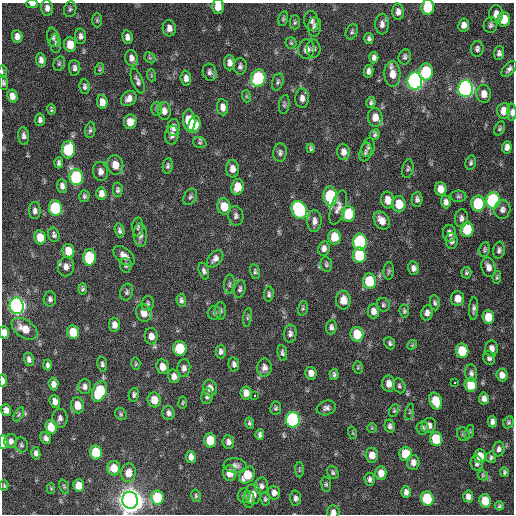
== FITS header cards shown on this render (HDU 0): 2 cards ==
NAXIS1  =                  512 / Axis length
NAXIS2  =                  512 / Axis length

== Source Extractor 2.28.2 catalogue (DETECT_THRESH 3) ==
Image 512 x 512 px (HDU 0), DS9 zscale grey, 1 PNG px = 1 image px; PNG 516 x 516 px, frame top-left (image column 1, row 512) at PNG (2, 3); each listed source drawn as its Kron ellipse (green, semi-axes under 4 px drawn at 4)
Background 150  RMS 13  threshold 38.4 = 3 sigma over >= 5 px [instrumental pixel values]
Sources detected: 294; all 294 listed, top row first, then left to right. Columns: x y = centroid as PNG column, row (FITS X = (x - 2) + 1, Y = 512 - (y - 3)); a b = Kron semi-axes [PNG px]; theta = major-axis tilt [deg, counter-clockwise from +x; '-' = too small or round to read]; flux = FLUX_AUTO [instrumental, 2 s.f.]
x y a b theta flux
32 4 6 4 -3 3.9e+03
218 6 7 6 - 1.1e+04
428 7 7 6 - 3.5e+04
47 8 8 6 -87 4.4e+03
70 9 8 6 72 1.9e+03
398 12 8 6 -88 4.1e+03
496 14 9 7 -86 5.8e+03
283 19 8 5 77 1.5e+03
504 19 7 6 - 2.0e+04
97 20 7 5 -89 1.5e+03
311 21 10 7 -84 3.6e+03
295 22 7 5 -90 1.5e+03
382 24 10 7 89 3.7e+03
464 25 6 5 - 4.6e+03
491 25 8 6 71 2.4e+03
314 27 9 6 83 3.5e+03
169 28 8 6 -86 4.8e+03
352 32 8 5 65 1.8e+03
81 36 7 5 -89 3.0e+03
17 37 6 5 - 5.1e+03
53 37 9 6 -81 2.6e+03
127 37 7 5 -81 3.7e+03
369 39 5 4 - 2.2e+03
56 43 9 5 -86 2.3e+03
291 43 5 5 - 1.3e+03
70 44 7 6 - 1.4e+04
306 49 10 8 85 6.8e+03
314 49 9 7 -88 2.9e+03
477 49 8 6 83 2.6e+03
499 53 7 5 86 2.8e+03
405 57 7 6 - 2.1e+03
131 58 8 6 -79 4.6e+03
150 58 6 4 -42 1.3e+03
374 58 6 4 84 3.0e+03
41 60 7 4 -84 3.6e+03
229 63 7 5 -87 4.4e+03
59 64 7 5 74 1.8e+03
240 66 8 6 88 2.5e+03
75 68 8 5 -85 2.7e+03
100 69 6 4 71 1.1e+03
509 69 9 5 47 2.8e+03
368 71 6 4 79 3.0e+03
2 72 6 3 89 1.0e+03
210 72 8 7 - 2.9e+03
426 72 8 7 - 5.4e+04
392 74 13 8 -86 9.5e+03
151 75 6 4 -73 1.1e+03
186 78 7 5 -87 4.0e+03
258 78 9 7 75 8.6e+04
138 81 13 5 -70 3.3e+03
415 81 8 7 - 3.7e+05
278 82 9 5 74 2.0e+03
4 83 7 4 -83 1.7e+03
85 87 7 5 -82 2.2e+03
466 89 8 7 - 3.5e+05
484 94 9 7 -85 6.9e+03
12 96 6 5 - 6.3e+03
246 96 6 4 -72 1.1e+03
129 98 8 7 - 5.3e+03
302 98 10 6 -88 4.1e+03
102 102 7 5 -82 7.3e+03
371 102 5 4 - 2.0e+03
284 104 10 5 82 1.9e+03
223 107 8 5 -83 5.0e+03
51 109 5 3 - 1.4e+03
156 109 7 5 89 1.5e+03
164 111 9 6 -85 4.7e+03
504 111 8 6 84 9.7e+03
512 112 8 4 -89 3.7e+03
375 117 9 7 -83 8.2e+03
40 120 6 5 - 2.7e+03
189 120 11 6 -86 2.6e+04
130 122 7 6 - 9.8e+03
194 125 8 6 73 1.6e+04
173 127 8 6 83 5.3e+03
500 128 7 5 61 1.5e+03
90 130 8 5 84 1.9e+03
375 134 5 4 - 1.9e+03
172 135 9 6 81 3.2e+03
24 136 9 5 -85 3.2e+03
200 143 7 5 -18 1.5e+03
368 147 9 6 75 2.5e+03
507 147 6 5 - 4.2e+03
311 148 5 4 - 1.7e+03
68 150 9 6 81 4.9e+04
343 152 8 6 -84 4.9e+03
365 152 9 6 75 2.4e+03
280 153 9 6 85 2.7e+03
59 163 5 4 - 2.3e+03
471 163 7 5 76 1.8e+03
115 165 10 8 -75 8.9e+03
168 166 8 5 83 2.0e+03
232 169 8 6 -86 5.5e+03
408 169 9 5 78 1.9e+03
100 171 9 7 -81 4.1e+03
76 177 8 6 -87 7.7e+04
62 186 7 5 -86 3.4e+03
237 187 8 6 76 1.4e+04
441 189 7 5 -83 8.6e+03
118 190 7 5 88 2.1e+03
101 194 6 5 - 4.8e+03
84 196 6 5 - 1.8e+03
330 196 10 7 -87 7.3e+04
458 196 8 5 0 1.7e+03
190 197 9 6 60 2.2e+03
417 199 7 5 88 2.9e+03
388 200 8 6 -84 8.9e+03
493 200 8 7 - 1.1e+05
446 202 6 5 - 3.4e+03
399 204 8 6 -88 1.8e+04
478 204 8 6 88 4.5e+04
224 206 8 6 -80 1.5e+04
338 207 18 7 72 5.6e+03
55 208 8 6 -80 6.2e+04
502 209 9 8 - 4.0e+03
299 210 9 7 -62 1.1e+05
35 211 8 5 -90 3.1e+03
348 214 8 6 88 2.9e+04
236 216 10 7 -80 2.9e+03
461 218 9 6 83 3.2e+03
382 220 10 7 -56 7.5e+03
314 221 11 7 88 4.6e+03
138 227 9 5 89 2.3e+03
467 229 7 6 - 3.0e+04
120 231 7 4 -75 2.3e+03
449 233 8 6 -87 4.4e+03
54 235 7 5 -73 2.3e+03
140 235 11 6 -86 3.8e+03
40 237 7 5 -76 1.4e+04
334 237 7 6 - 1.7e+04
452 241 8 6 -89 2.9e+03
360 242 8 7 - 1.1e+05
324 248 7 5 80 3.7e+03
484 250 8 5 80 1.5e+03
499 250 8 5 82 2.6e+03
68 251 7 6 - 1.3e+04
359 255 8 6 -84 4.5e+04
124 256 12 7 -42 5.8e+03
89 257 8 6 87 4.7e+04
215 259 10 6 49 4.0e+03
326 264 7 5 -82 1.8e+03
126 265 7 5 -85 1.8e+03
66 267 10 8 84 4.9e+03
489 267 10 7 -76 5.3e+03
413 268 7 5 -76 3.4e+03
204 271 9 5 -73 2.6e+03
389 271 9 5 85 1.7e+03
255 272 7 5 -76 1.8e+03
466 273 6 5 - 1.5e+03
497 277 6 4 80 1.4e+03
369 281 8 6 -84 3.4e+04
229 284 9 5 86 2.2e+03
83 289 5 4 - 1.6e+03
240 289 9 5 73 2.0e+03
127 292 8 6 72 2.2e+03
269 294 7 5 85 1.9e+03
50 299 7 6 - 2.6e+03
458 299 7 6 - 8.4e+03
181 300 7 4 -85 2.4e+03
343 300 9 7 -86 9.6e+03
148 303 8 6 81 1.9e+03
435 303 7 5 -83 1.8e+03
383 305 7 6 - 1.9e+03
17 306 8 7 - 4.0e+05
303 308 7 5 75 1.3e+03
474 309 11 4 87 2.6e+03
220 311 9 5 90 2.0e+03
373 311 7 6 - 5.1e+03
404 311 6 5 - 1.7e+03
144 313 9 7 -63 9.2e+03
214 313 7 6 - 2.0e+03
427 313 7 6 - 4.0e+03
248 317 9 3 81 1.3e+03
488 317 7 6 - 1.6e+04
114 325 7 5 -85 5.1e+03
331 327 7 5 84 2.5e+03
24 329 14 8 -33 1.4e+04
73 332 7 6 - 1.9e+04
4 333 6 5 - 6.3e+03
290 334 9 6 84 3.2e+03
357 334 7 6 - 2.2e+04
151 336 8 6 -85 6.1e+03
390 343 6 5 - 1.9e+03
412 345 5 4 - 1.1e+03
180 348 7 6 - 3.6e+04
492 348 8 6 -89 5.0e+03
221 351 7 5 90 2.7e+03
462 351 7 6 - 2.8e+04
282 353 8 4 -81 2.1e+03
489 358 7 6 - 2.7e+03
29 359 7 5 -77 3.0e+03
102 364 7 5 -79 2.1e+03
136 364 6 4 87 1.2e+03
234 364 7 5 -81 3.0e+03
48 365 5 4 - 2.2e+03
162 367 7 6 - 7.8e+03
264 367 9 7 82 4.3e+03
358 367 6 5 - 1.1e+03
184 368 9 6 85 3.8e+03
311 373 6 5 - 5.1e+03
471 373 8 6 -84 2.7e+03
334 374 6 4 -85 1.9e+03
502 375 6 5 - 5.6e+03
174 376 7 6 - 4.4e+03
3 381 6 3 -88 4.2e+03
454 382 3 3 - 1.6e+04
53 384 6 5 - 4.4e+03
389 384 8 6 -86 6.4e+03
471 385 7 6 - 2.3e+04
399 386 8 6 -65 1.8e+03
85 387 7 6 - 3.5e+03
210 388 8 7 - 6.0e+03
99 391 11 7 67 4.8e+04
246 393 6 5 - 7.1e+03
134 395 7 5 75 2.3e+03
207 396 8 6 81 2.9e+03
254 396 3 3 - 3.6e+03
484 398 6 5 - 3.9e+03
154 400 7 6 - 1.2e+04
55 401 6 5 - 5.6e+03
436 401 8 6 -69 2.2e+04
183 402 6 4 82 1.1e+03
78 405 8 6 -82 1.3e+04
276 408 7 5 81 1.7e+03
326 408 10 7 19 3.4e+03
6 410 6 5 - 5.0e+03
394 411 7 4 64 1.3e+03
410 412 8 3 77 9.9e+02
169 413 7 6 - 3.0e+03
19 414 8 4 60 1.5e+03
121 414 6 5 - 1.5e+03
60 418 9 7 -90 3.5e+03
293 420 8 7 - 1.5e+05
492 422 5 4 - 3.2e+03
508 422 6 5 - 1.6e+03
249 423 6 4 -82 1.7e+03
429 425 8 7 - 4.8e+03
390 426 6 5 - 2.5e+03
51 427 7 6 - 2.0e+04
372 428 4 4 - 9.4e+02
422 428 6 6 - 2.0e+03
469 432 7 4 72 1.4e+03
353 433 6 4 -70 1.0e+03
463 434 7 6 - 2.0e+03
260 435 5 4 - 2.6e+03
46 438 6 5 - 3.0e+03
436 439 7 6 - 3.2e+04
210 440 7 6 - 2.3e+04
11 441 7 6 - 3.6e+03
3 442 7 4 -88 2.7e+04
228 442 7 6 - 3.6e+03
21 445 7 6 - 2.0e+03
499 449 7 6 - 3.2e+03
36 453 6 4 -77 3.2e+03
96 453 7 6 - 3.7e+04
405 454 7 6 - 2.1e+04
372 455 7 6 - 8.4e+03
480 456 7 6 - 1.3e+04
191 457 6 5 - 4.7e+03
491 457 6 5 - 1.7e+03
413 462 7 6 - 5.0e+03
477 463 8 6 -81 2.7e+03
235 465 12 7 -5 3.9e+03
114 468 7 6 - 1.3e+04
299 469 8 3 89 9.7e+02
504 472 5 4 - 1.5e+03
128 473 9 7 79 8.7e+03
230 473 8 6 -86 1.0e+04
333 473 7 5 -53 1.8e+03
381 473 7 5 -89 9.3e+03
247 475 9 7 52 2.0e+04
483 475 5 4 - 1.2e+03
370 479 6 5 - 2.5e+03
326 484 7 5 -81 1.5e+03
79 485 6 5 - 9.9e+03
4 486 5 4 - 1.3e+03
262 486 8 6 -87 3.3e+03
64 487 7 4 -69 1.4e+03
51 488 5 4 - 9.2e+02
274 492 7 6 - 4.4e+03
406 492 6 4 -89 3.5e+03
253 494 10 8 88 7.4e+03
196 496 6 4 -77 1.4e+03
244 496 7 6 - 2.5e+03
468 496 6 5 - 4.8e+03
157 497 7 6 - 3.9e+04
296 498 7 5 -88 2.8e+03
265 499 6 5 - 1.6e+03
427 499 7 6 - 4.2e+04
130 500 8 7 - 1.5e+06
249 500 8 5 -87 3.3e+03
485 501 7 6 - 2.1e+04
499 506 4 4 - 1.3e+03
333 512 6 6 - 3.7e+03
At the frame edge (FLAGS 8, measured only in part): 11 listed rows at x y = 32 4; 218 6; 428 7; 2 72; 4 83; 512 112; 4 333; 3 381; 3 442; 130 500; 333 512